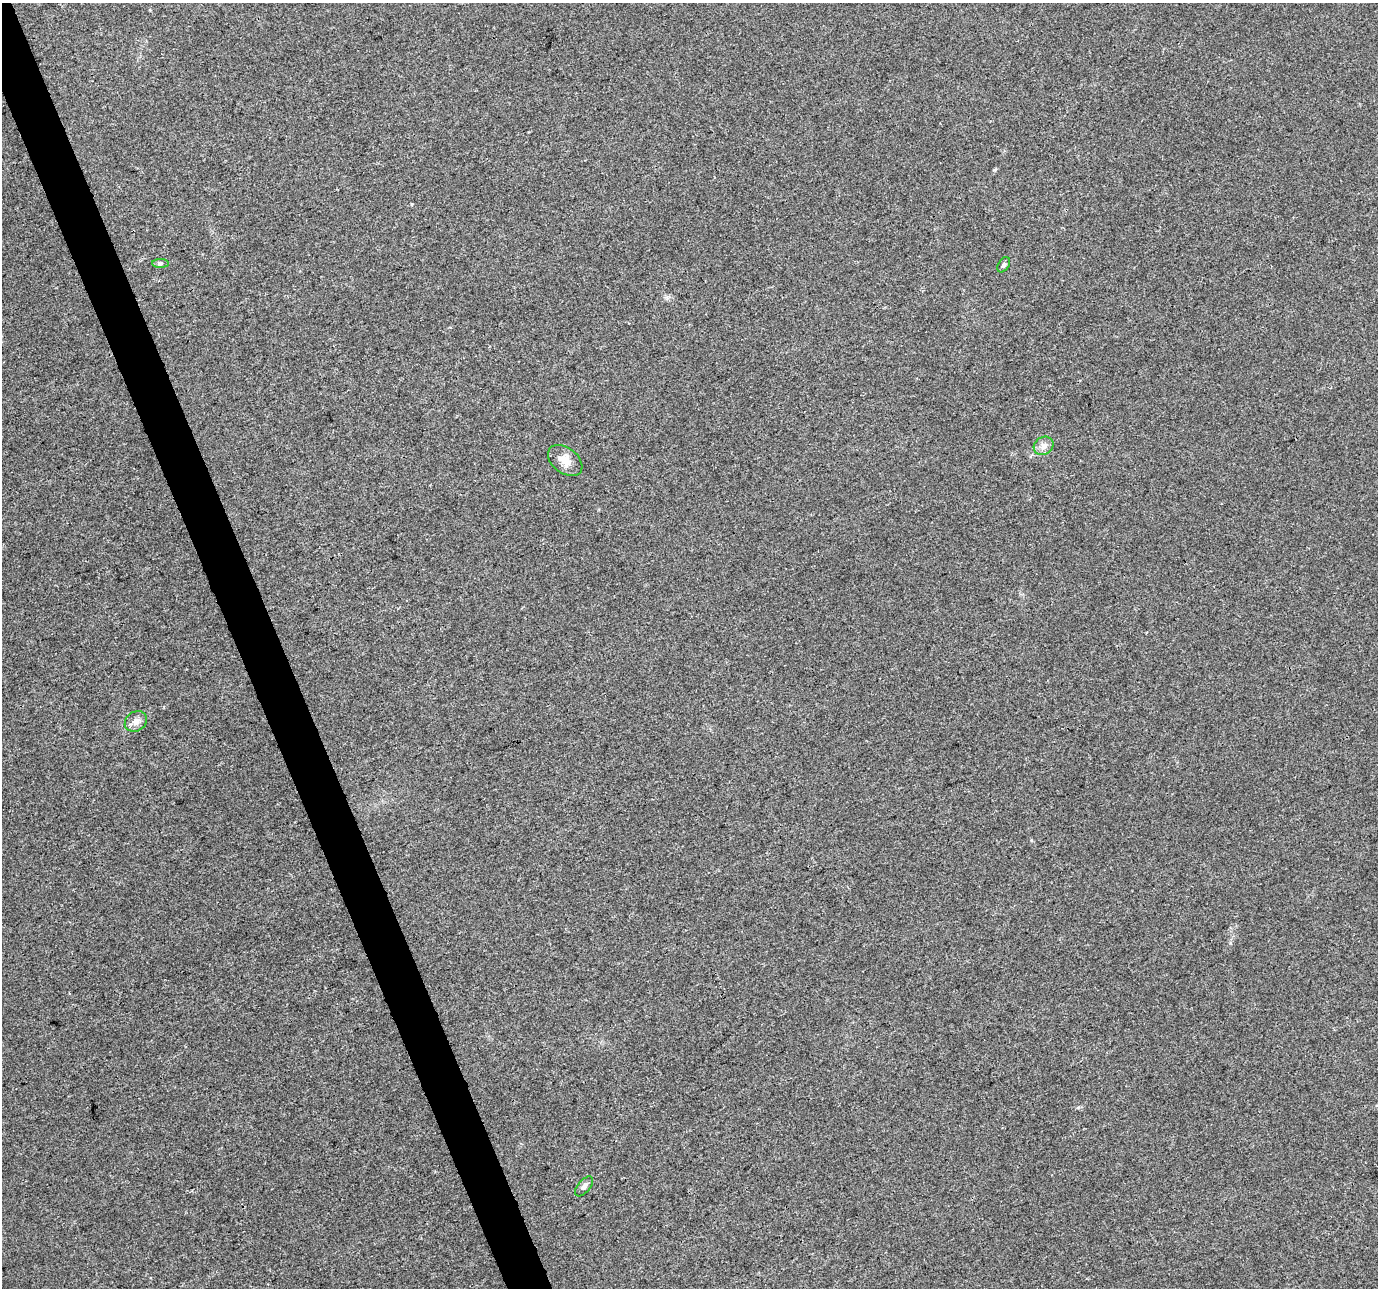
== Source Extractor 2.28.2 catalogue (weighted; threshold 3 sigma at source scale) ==
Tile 11 of 4 x 4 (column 3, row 3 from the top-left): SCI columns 2757-4132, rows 1418-2703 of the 5509 x 5350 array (HDU 1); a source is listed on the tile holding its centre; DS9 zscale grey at full resolution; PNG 1380 x 1290 px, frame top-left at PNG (2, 3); each listed source drawn as its Kron ellipse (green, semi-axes under 4 px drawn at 4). Shown black and unused: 3% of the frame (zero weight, under 3 of 4 exposures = <1% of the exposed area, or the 3 px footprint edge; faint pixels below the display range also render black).
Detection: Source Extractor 2.28.2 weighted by HDU 2 'WHT'; one run over the whole footprint, this tile lists its part. Background 0.011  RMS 0.003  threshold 0.0136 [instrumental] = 3 sigma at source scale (4.5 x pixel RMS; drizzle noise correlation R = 1.50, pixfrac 1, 0.0396/0.0396 arcsec/px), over >= 5 px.
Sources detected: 7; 1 cosmic-ray / hot-pixel residue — neither listed nor drawn; the other 6 listed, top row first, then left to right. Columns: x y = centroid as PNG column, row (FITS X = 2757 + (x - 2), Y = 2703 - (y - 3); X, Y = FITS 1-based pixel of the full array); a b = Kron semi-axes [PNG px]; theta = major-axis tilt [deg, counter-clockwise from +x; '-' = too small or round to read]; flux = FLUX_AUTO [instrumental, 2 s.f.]
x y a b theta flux
160 263 8 4 1 0.58
1004 265 8 5 58 0.65
1044 446 10 8 34 1.9
565 460 19 12 -38 3.7
136 721 12 9 37 2
584 1186 12 6 50 1